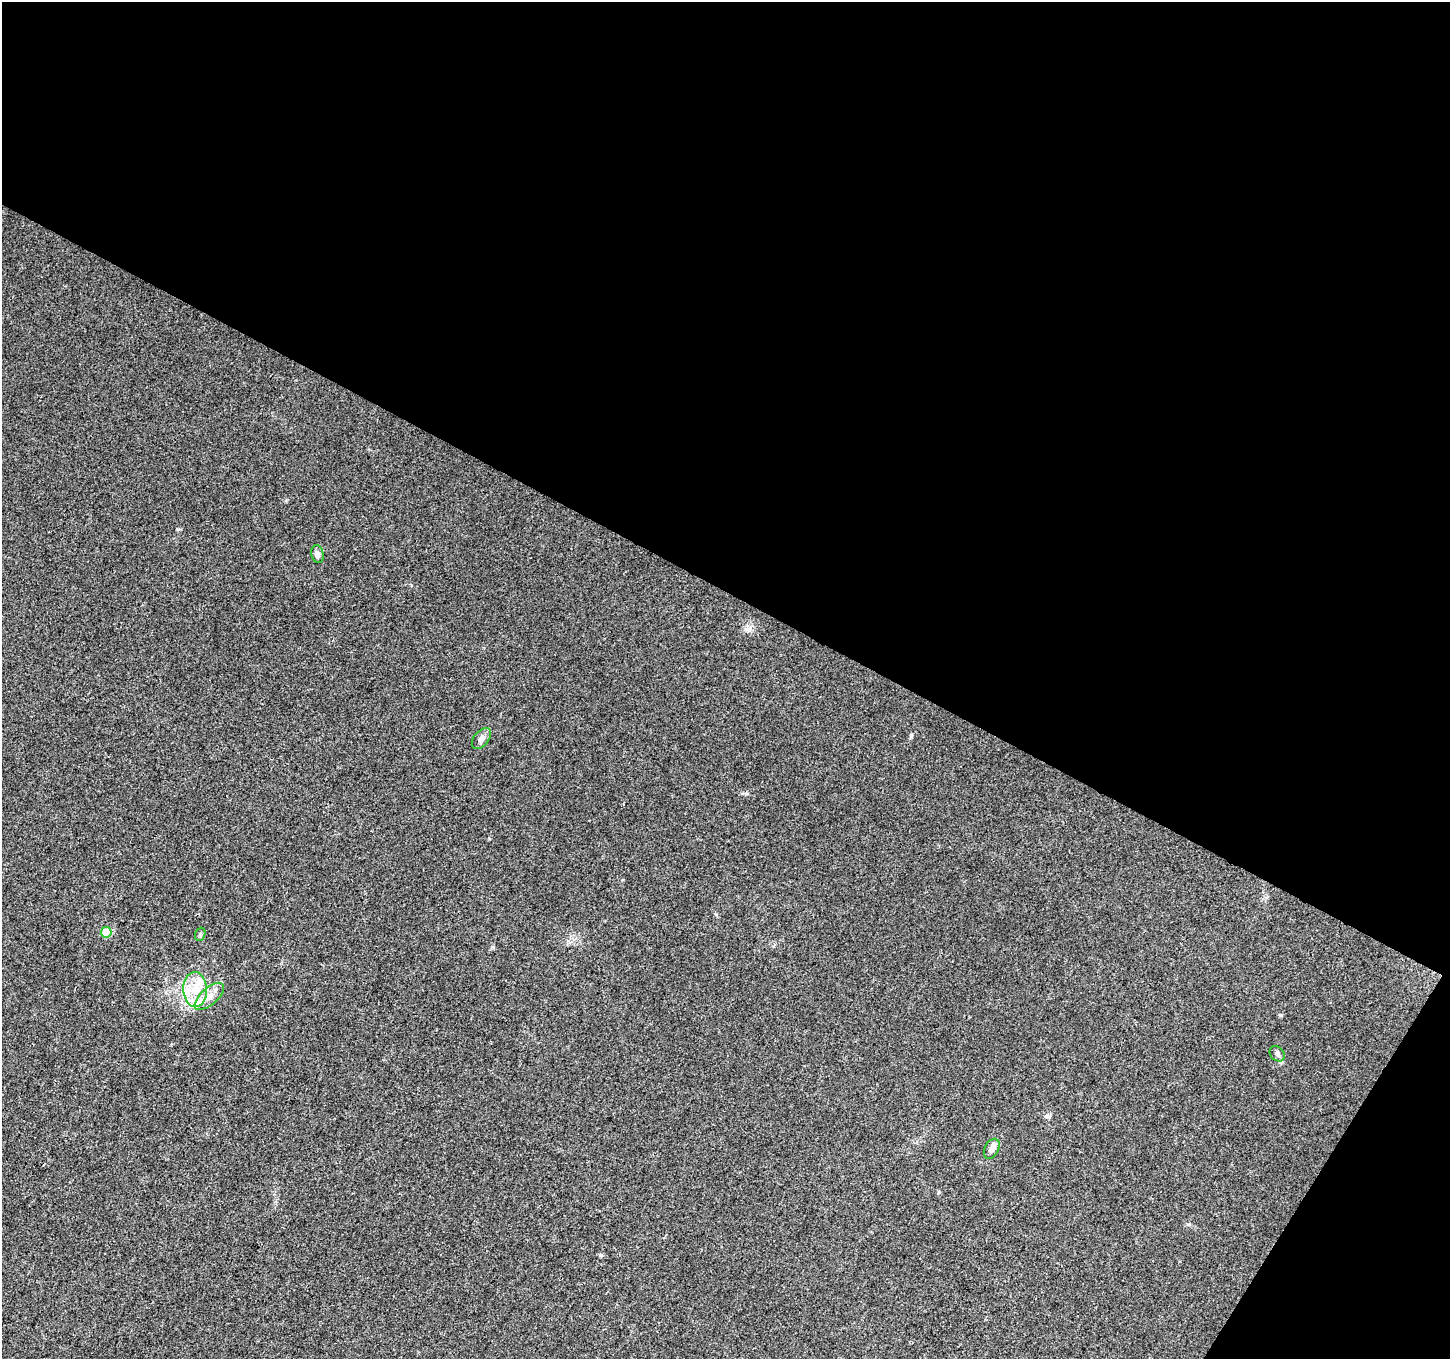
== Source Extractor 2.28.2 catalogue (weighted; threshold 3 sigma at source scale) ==
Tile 2 of 2 x 2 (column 2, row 1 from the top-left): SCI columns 1450-2897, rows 1478-2834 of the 2898 x 2936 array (HDU 1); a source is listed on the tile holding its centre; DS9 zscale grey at full resolution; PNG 1452 x 1361 px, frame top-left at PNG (2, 2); each listed source drawn as its Kron ellipse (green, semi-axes under 4 px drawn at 4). Shown black and unused: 46% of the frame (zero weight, under 3 of 4 exposures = <1% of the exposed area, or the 3 px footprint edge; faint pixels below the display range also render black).
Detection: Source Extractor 2.28.2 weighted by HDU 2 'WHT'; one run over the whole footprint, this tile lists its part. Background 0.019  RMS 0.0043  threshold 0.0191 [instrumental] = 3 sigma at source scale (4.5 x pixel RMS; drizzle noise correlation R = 1.50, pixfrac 1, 0.0396/0.0396 arcsec/px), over >= 5 px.
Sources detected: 10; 2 inside a brighter listed object's ellipse — not listed separately; the other 8 listed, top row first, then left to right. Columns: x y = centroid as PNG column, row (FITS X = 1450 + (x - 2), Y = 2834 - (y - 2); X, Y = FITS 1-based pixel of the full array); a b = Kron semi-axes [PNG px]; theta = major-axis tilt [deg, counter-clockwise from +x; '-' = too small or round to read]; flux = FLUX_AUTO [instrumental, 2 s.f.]
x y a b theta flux
317 554 9 6 -77 1.7
481 738 12 7 49 2
106 932 5 5 - 10
200 934 7 5 71 0.7
195 990 17 12 -88 8.3
209 996 18 8 42 4.1
1277 1054 8 6 -44 1.4
992 1149 11 7 63 2.2